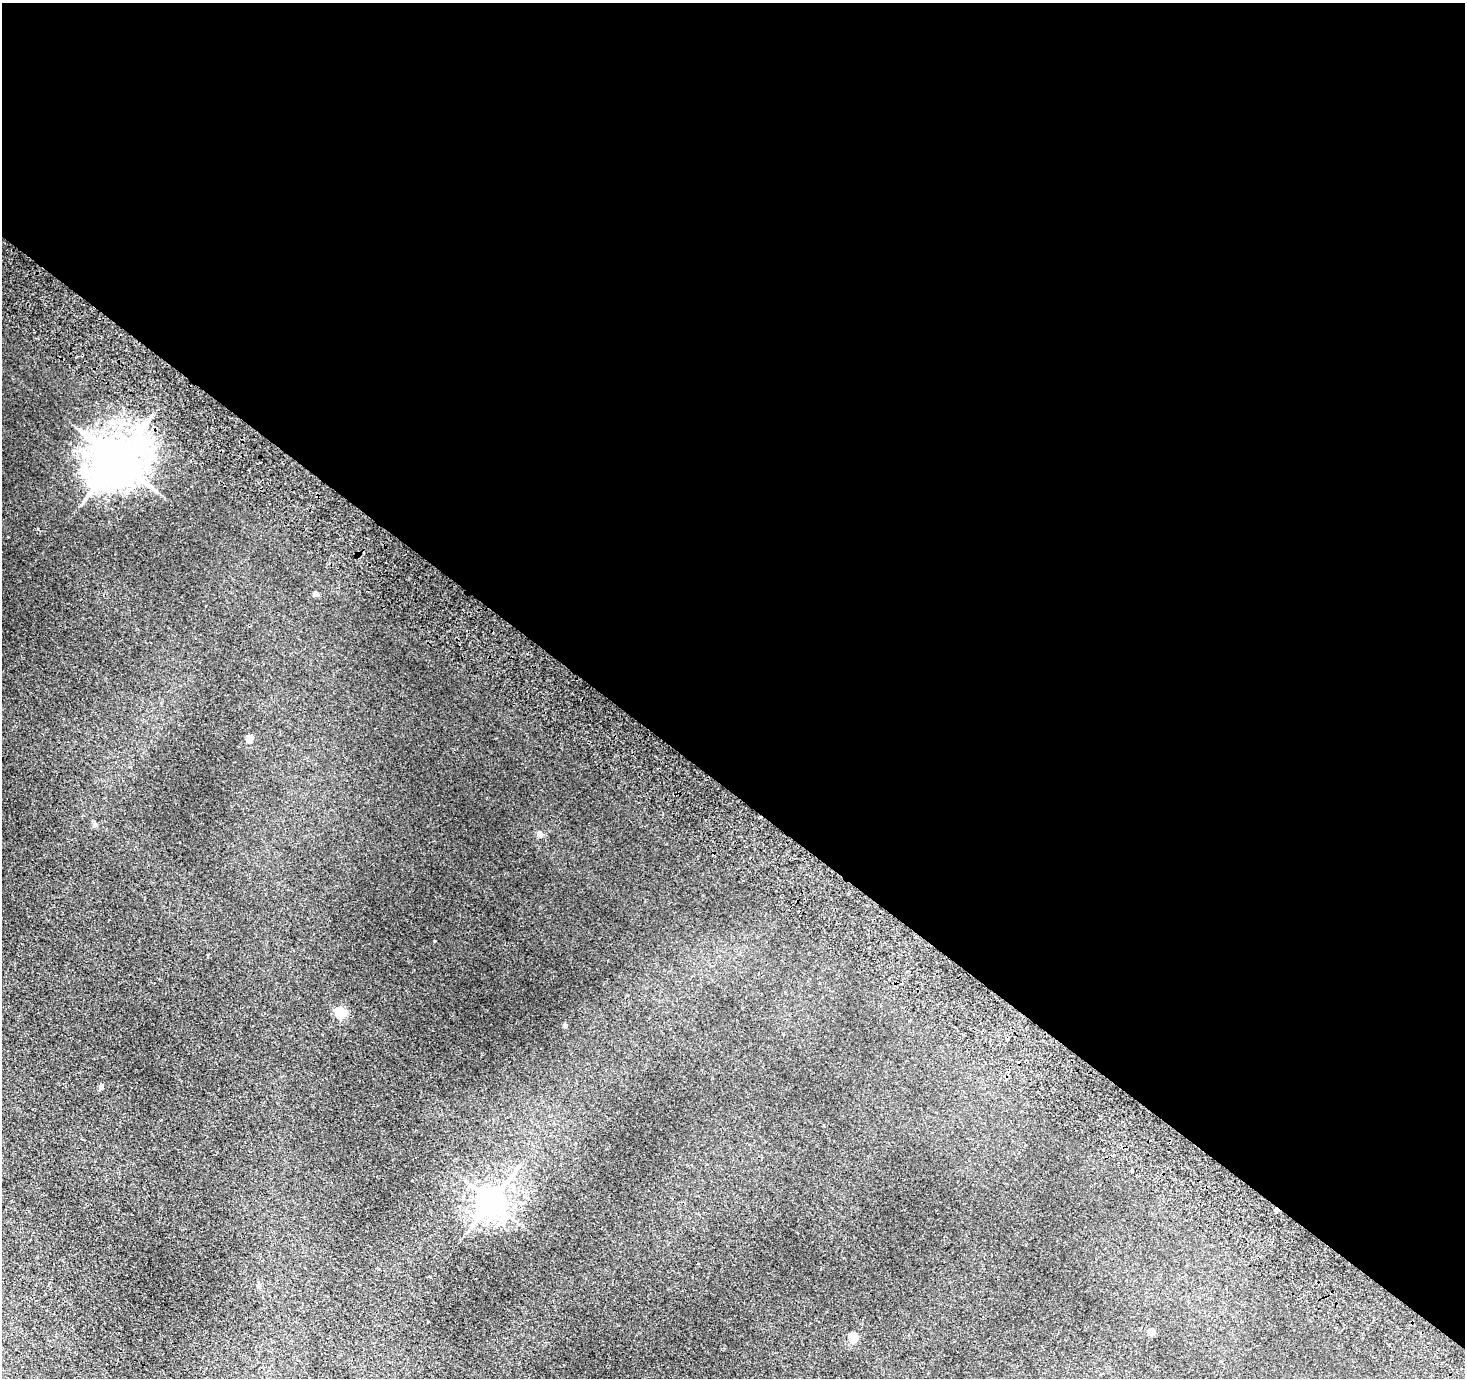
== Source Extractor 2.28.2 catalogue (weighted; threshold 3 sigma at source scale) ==
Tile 3 of 4 x 4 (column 3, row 1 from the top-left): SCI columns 3055-4517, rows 4506-5881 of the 6109 x 6117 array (HDU 1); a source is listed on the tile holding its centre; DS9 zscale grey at full resolution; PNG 1467 x 1380 px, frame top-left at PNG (2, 3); no overlay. Shown black and unused: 58% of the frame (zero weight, under 2 of 3 exposures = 6% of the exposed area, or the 3 px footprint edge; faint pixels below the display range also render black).
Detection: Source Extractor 2.28.2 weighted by HDU 2 'WHT'; one run over the whole footprint, this tile lists its part. Background 0.00667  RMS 0.004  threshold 0.0181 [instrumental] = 3 sigma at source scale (4.5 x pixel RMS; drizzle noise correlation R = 1.50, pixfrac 1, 0.05/0.05 arcsec/px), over >= 5 px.
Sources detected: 15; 2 cosmic-ray / hot-pixel residue — not listed; the other 13 listed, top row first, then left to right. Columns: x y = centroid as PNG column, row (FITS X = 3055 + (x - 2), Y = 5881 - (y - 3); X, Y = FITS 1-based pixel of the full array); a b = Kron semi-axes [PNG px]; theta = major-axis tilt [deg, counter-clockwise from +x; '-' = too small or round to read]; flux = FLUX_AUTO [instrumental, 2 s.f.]
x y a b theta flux
117 460 15 13 45 1800
315 594 4 4 - 2
250 738 5 4 - 6.5
95 824 5 5 - 1.5
539 834 5 5 - 2.8
341 1013 5 5 - 36
565 1025 4 4 - 1
101 1087 4 4 - 2.1
1132 1170 3 3 - 0.89
491 1201 9 8 - 560
259 1286 5 5 - 1
1152 1332 4 4 - 4.8
853 1337 5 5 - 19
Overlapping masked pixels (flux is a lower limit): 1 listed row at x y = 117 460